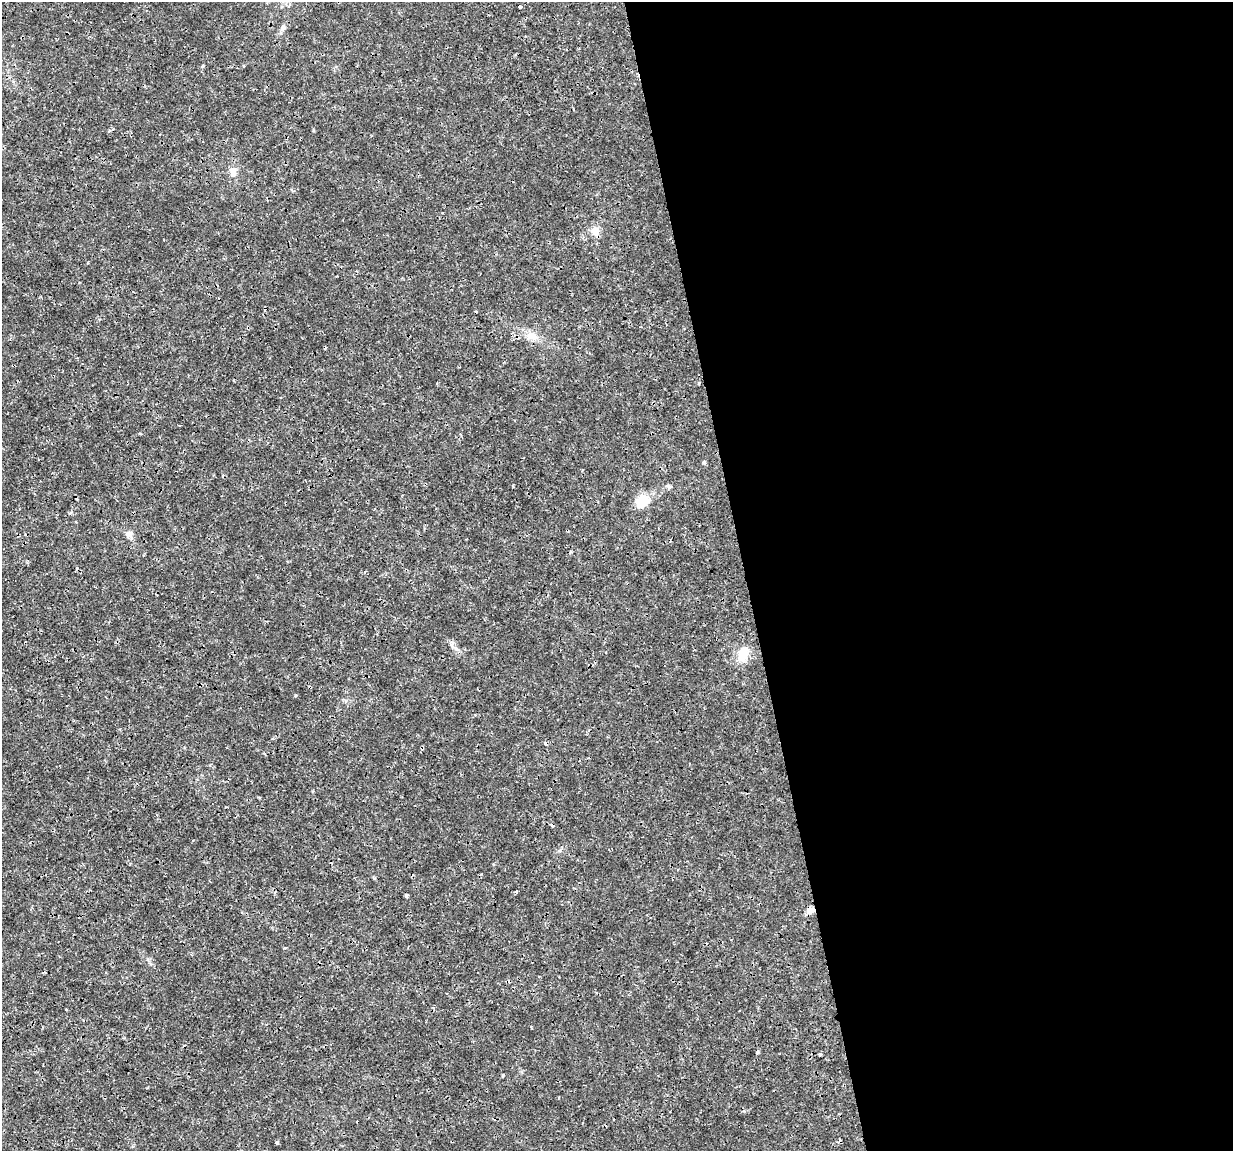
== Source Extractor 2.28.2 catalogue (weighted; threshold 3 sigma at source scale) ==
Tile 8 of 4 x 4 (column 4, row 2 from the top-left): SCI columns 3693-4923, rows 2328-3476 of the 4923 x 4701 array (HDU 1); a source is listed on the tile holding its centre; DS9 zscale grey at full resolution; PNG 1235 x 1153 px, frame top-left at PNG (2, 2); no overlay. Shown black and unused: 40% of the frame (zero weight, under 3 of 4 exposures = <1% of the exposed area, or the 3 px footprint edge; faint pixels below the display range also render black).
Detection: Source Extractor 2.28.2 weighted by HDU 2 'WHT'; one run over the whole footprint, this tile lists its part. Background 0.00169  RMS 7.7e-04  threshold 0.00348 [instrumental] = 3 sigma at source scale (4.5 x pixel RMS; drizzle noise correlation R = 1.50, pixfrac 1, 0.0396/0.0396 arcsec/px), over >= 5 px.
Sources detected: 23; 6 cosmic-ray / hot-pixel residue — not listed; the other 17 listed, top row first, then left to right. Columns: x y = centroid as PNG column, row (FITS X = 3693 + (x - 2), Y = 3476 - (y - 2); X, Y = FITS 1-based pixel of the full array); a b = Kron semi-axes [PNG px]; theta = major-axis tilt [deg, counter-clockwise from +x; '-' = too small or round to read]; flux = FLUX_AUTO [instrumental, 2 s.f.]
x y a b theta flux
520 7 3 3 - 0.47
233 172 12 8 -89 0.5
595 231 11 10 - 0.62
532 336 14 10 -19 0.76
179 425 3 2 - 0.079
704 462 5 4 - 0.13
668 486 7 5 -22 0.14
642 501 9 7 40 3
128 534 9 8 - 0.36
743 654 14 8 80 1.8
295 695 4 3 - 0.092
516 892 4 3 - 0.12
407 896 4 3 - 0.33
811 910 10 8 14 0.44
820 1054 3 3 - 0.17
503 1076 5 2 - 0.079
277 1142 4 3 - 0.13
Overlapping masked pixels (flux is a lower limit): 1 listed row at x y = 811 910
Unlisted compact peaks at least as high as the median listed source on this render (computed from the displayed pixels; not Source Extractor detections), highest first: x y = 203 66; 284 948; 313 130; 258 797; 456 649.